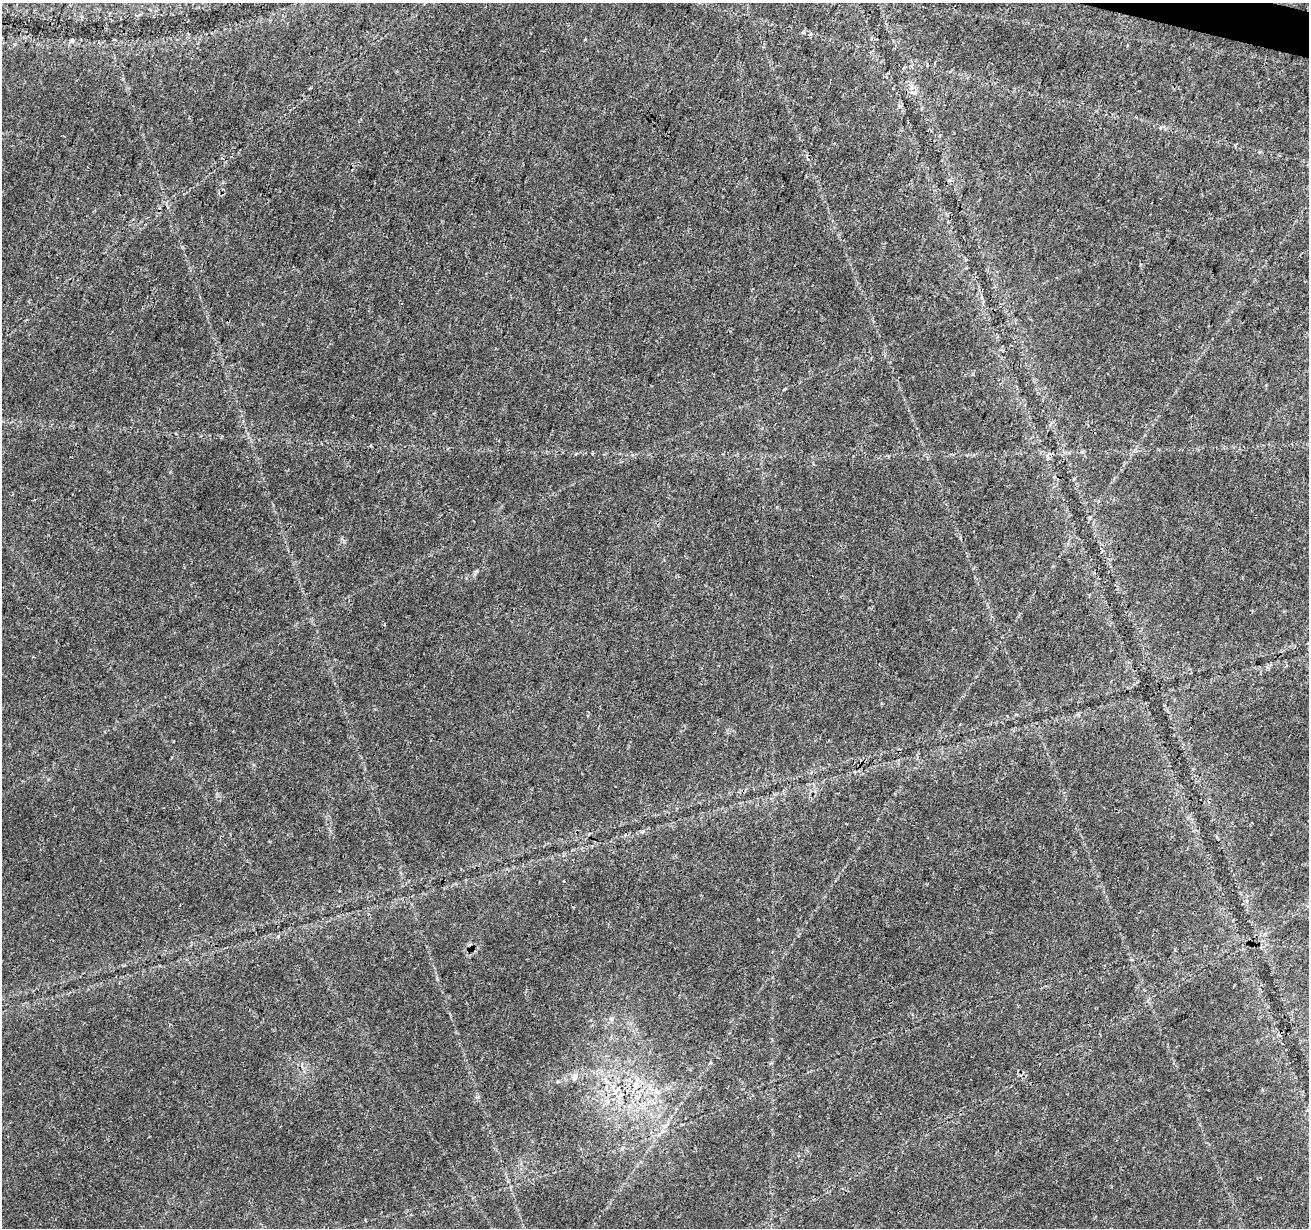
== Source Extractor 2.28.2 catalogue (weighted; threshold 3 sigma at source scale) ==
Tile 10 of 4 x 4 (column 2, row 3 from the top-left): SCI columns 1317-2623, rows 1510-2735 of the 5237 x 5409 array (HDU 1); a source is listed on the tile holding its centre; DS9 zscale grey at full resolution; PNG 1311 x 1230 px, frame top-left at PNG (2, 3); no overlay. Shown black and unused: <1% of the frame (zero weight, under 3 of 4 exposures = <1% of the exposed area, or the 3 px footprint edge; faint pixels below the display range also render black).
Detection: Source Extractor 2.28.2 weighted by HDU 2 'WHT'; one run over the whole footprint, this tile lists its part. Background 0.0274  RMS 0.0023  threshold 0.0105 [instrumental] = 3 sigma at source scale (4.5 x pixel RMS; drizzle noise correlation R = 1.50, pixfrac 1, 0.0396/0.0396 arcsec/px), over >= 5 px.
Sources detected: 3; all 3 listed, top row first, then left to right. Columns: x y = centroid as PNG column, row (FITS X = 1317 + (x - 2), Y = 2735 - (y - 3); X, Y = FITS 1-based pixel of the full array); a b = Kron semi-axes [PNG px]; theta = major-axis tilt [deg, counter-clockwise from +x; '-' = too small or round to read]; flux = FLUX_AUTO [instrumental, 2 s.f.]
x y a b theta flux
574 1078 6 6 - 0.68
657 1092 7 6 - 0.82
621 1095 9 4 30 0.75